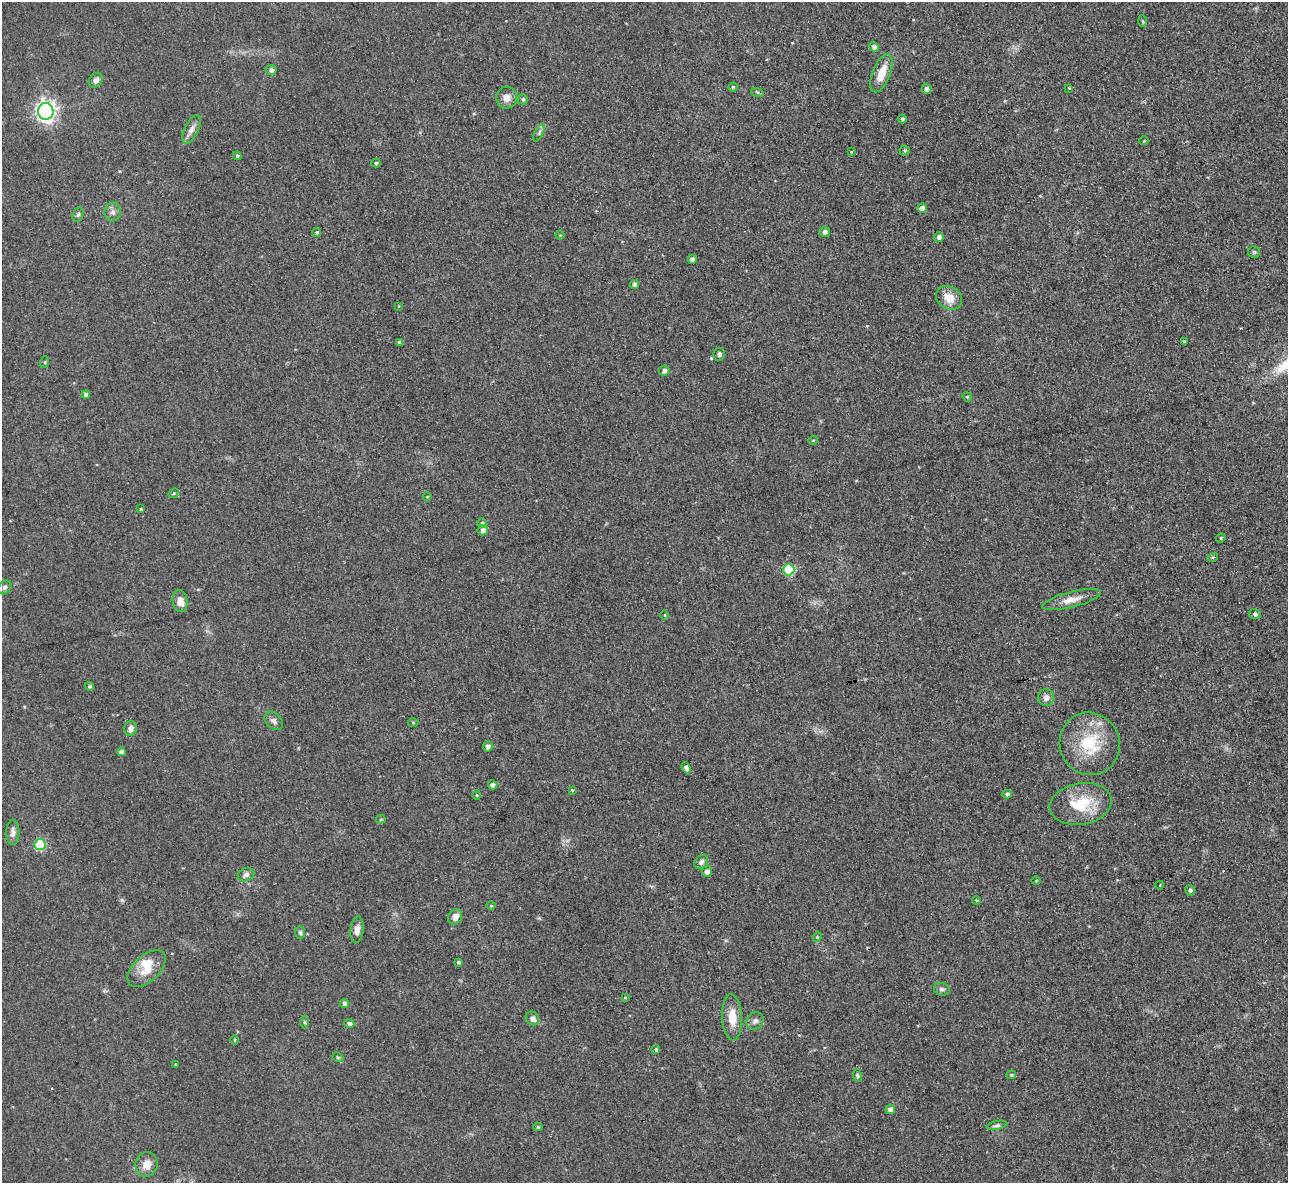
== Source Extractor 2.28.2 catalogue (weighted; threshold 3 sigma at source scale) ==
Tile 10 of 4 x 4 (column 2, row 3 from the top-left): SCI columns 1287-2572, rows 1323-2503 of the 5145 x 5129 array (HDU 1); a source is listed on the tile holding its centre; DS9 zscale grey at full resolution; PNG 1290 x 1185 px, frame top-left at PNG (2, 2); each listed source drawn as its Kron ellipse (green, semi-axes under 4 px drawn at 4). Shown black and unused: <1% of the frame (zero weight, under 3 of 4 exposures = <1% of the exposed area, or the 3 px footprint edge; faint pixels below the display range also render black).
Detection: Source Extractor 2.28.2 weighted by HDU 2 'WHT'; one run over the whole footprint, this tile lists its part. Background 0.0486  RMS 0.0073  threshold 0.033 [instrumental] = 3 sigma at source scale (4.5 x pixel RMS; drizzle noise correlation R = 1.50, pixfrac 1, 0.05/0.05 arcsec/px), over >= 5 px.
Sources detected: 103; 1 inside a brighter object's white glare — neither listed nor drawn; the other 102 listed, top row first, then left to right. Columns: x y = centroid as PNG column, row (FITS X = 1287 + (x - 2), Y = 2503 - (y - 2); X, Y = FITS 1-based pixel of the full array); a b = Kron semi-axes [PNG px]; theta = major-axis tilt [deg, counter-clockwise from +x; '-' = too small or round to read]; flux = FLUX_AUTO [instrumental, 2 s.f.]
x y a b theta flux
1142 21 6 4 -88 0.98
874 47 5 4 - 2.7
271 70 5 5 - 2.7
881 73 20 8 69 13
96 80 8 6 51 3.5
733 87 4 4 - 1
1069 88 4 3 - 0.66
927 89 5 5 - 2.7
757 92 6 4 -18 0.93
507 98 11 10 - 5.9
523 99 5 5 - 1.5
46 111 8 7 - 370
902 119 4 4 - 1.5
191 129 16 7 64 4.3
539 133 9 4 64 1.9
1144 141 4 3 - 0.6
905 150 5 5 - 1.1
851 152 4 4 - 0.64
237 156 4 4 - 1.3
376 163 4 4 - 1
922 208 5 4 - 3.9
113 212 9 8 - 3
78 214 7 5 72 1.7
317 232 5 4 - 1.4
825 232 5 5 - 2.6
560 235 4 4 - 0.77
939 237 5 5 - 3.7
1254 252 6 6 - 1.2
692 259 4 4 - 3.1
634 284 4 4 - 2.7
949 298 14 11 -30 10
399 306 4 3 - 0.49
1184 341 4 3 - 0.73
400 342 4 4 - 2.3
719 354 6 6 - 2.1
45 362 6 4 71 0.82
664 371 5 5 - 3
86 395 4 4 - 3
967 397 5 4 - 1.1
813 440 5 3 - 0.63
174 493 5 4 - 1.1
427 497 4 3 - 0.53
141 509 3 2 - 0.78
482 523 5 5 - 1.2
483 530 5 5 - 3.2
1221 538 5 4 - 1
1213 557 5 3 - 0.78
789 570 5 5 - 50
4 587 7 6 - 1.7
1072 599 30 7 14 8.6
180 601 11 7 -79 6.1
1255 614 6 5 - 1.3
665 615 5 3 - 0.62
89 686 4 4 - 1.5
1046 697 8 8 - 3.5
274 721 11 7 -46 2.8
413 722 5 3 - 0.8
130 728 7 6 - 3.4
1090 744 31 30 - 37
488 746 5 5 - 2.8
121 752 4 4 - 3.9
686 768 6 4 -67 3
493 785 5 4 - 3.1
572 790 3 3 - 0.53
1007 794 4 4 - 2
477 795 4 4 - 0.71
1081 804 31 20 9 30
381 819 5 4 - 0.96
13 832 13 6 89 3.3
40 845 5 5 - 44
701 862 8 6 48 2.3
707 871 5 5 - 3.6
246 875 8 6 23 2.8
1036 880 5 3 - 0.67
1160 885 4 3 - 0.56
1190 890 5 4 - 1.6
976 900 4 3 - 0.67
491 906 5 3 - 0.7
455 917 8 6 58 5.2
357 930 13 6 84 4.6
300 932 6 5 - 1.5
817 937 5 4 - 0.85
458 962 3 3 - 1.1
147 969 23 13 44 13
942 989 8 6 -15 2
625 997 4 3 - 0.65
345 1003 5 4 - 2.7
732 1017 23 10 -87 12
532 1018 7 6 - 3.8
755 1021 9 8 - 3
304 1022 6 4 -89 1
349 1023 5 4 - 2.4
235 1040 4 3 - 0.73
656 1050 4 4 - 1.4
338 1057 6 4 -21 1.1
176 1064 3 3 - 0.68
857 1075 6 4 -83 1.2
1011 1075 5 4 - 1.2
890 1109 5 4 - 3.5
997 1125 10 4 12 1.8
538 1127 4 4 - 1.1
147 1164 12 11 - 7.8